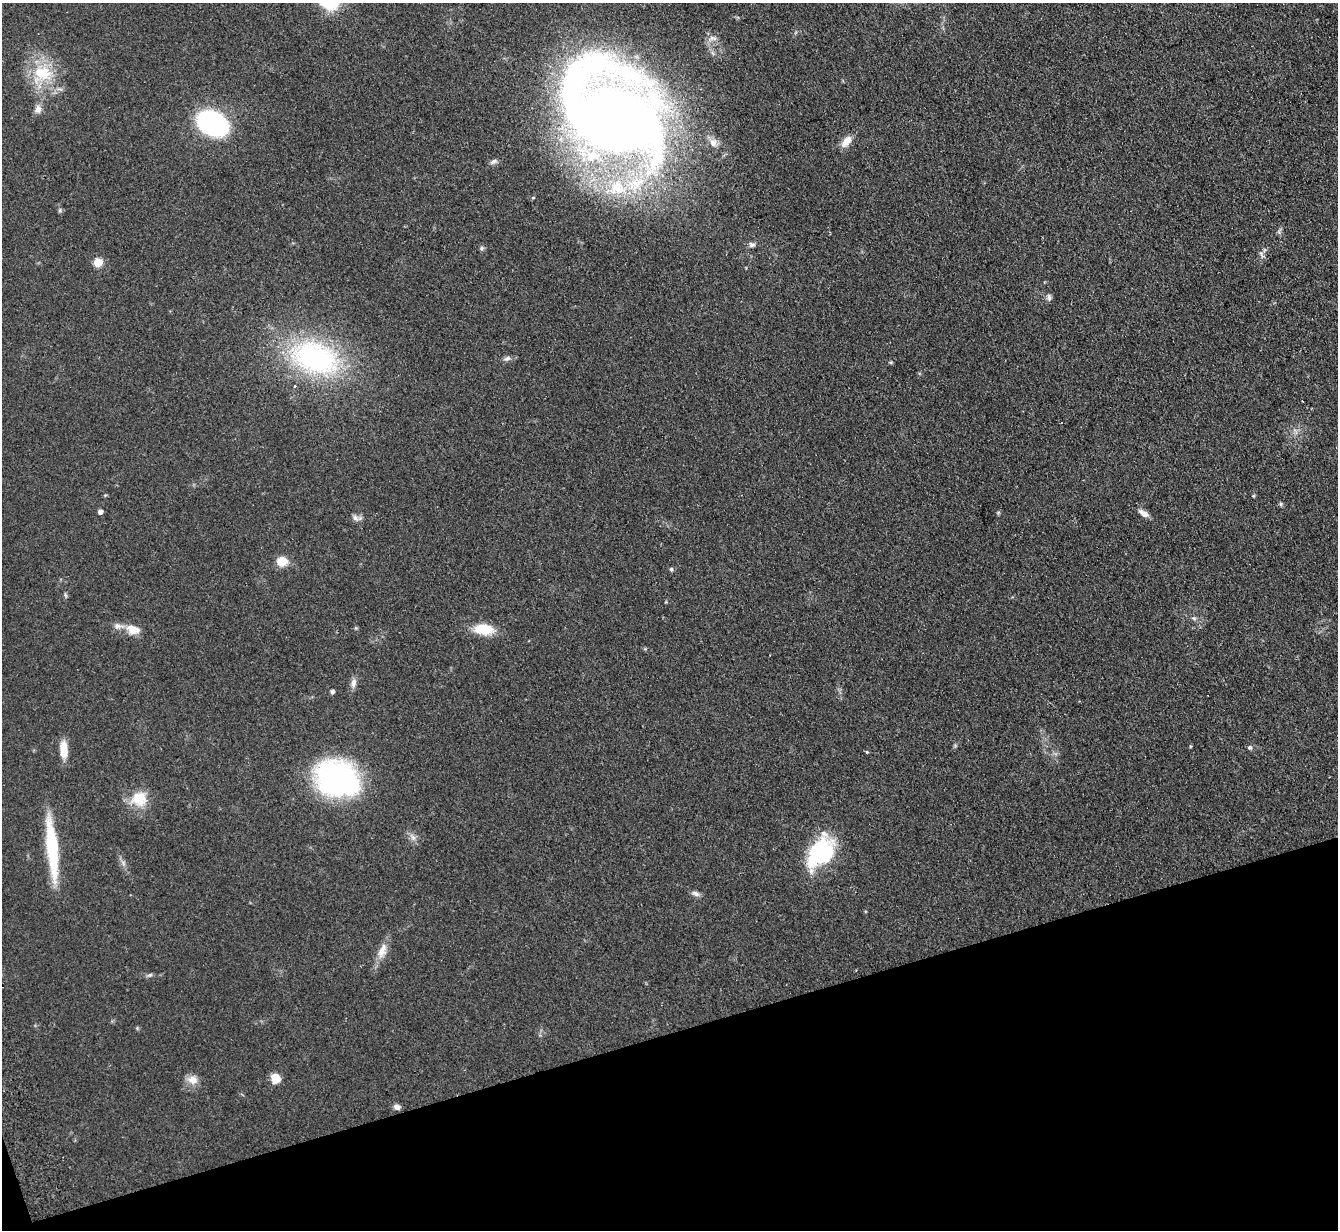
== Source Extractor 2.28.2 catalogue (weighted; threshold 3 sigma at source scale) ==
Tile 14 of 4 x 4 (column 2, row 4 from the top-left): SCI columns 1385-2720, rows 158-1385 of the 5439 x 5351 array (HDU 1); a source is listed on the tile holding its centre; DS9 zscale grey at full resolution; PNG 1340 x 1232 px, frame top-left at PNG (2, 3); no overlay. Shown black and unused: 16% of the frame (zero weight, under 2 of 3 exposures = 3% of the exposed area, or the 3 px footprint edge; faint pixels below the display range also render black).
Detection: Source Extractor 2.28.2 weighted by HDU 2 'WHT'; one run over the whole footprint, this tile lists its part. Background 0.0751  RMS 0.0075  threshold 0.0339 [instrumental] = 3 sigma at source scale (4.5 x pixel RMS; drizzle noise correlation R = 1.50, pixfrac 1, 0.05/0.05 arcsec/px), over >= 5 px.
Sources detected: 50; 1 inside a brighter object's white glare — not listed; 2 inside a brighter listed object's ellipse — not listed separately; the other 47 listed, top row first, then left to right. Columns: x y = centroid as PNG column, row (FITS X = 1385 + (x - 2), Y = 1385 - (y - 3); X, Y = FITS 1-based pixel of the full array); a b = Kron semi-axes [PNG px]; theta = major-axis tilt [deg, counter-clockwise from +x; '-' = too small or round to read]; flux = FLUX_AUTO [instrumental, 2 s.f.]
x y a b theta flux
712 38 15 7 14 4
42 73 27 20 -18 29
38 109 10 8 -88 3.9
612 116 78 57 -40 1500
212 123 25 17 -26 150
846 141 17 9 48 6.8
713 143 11 9 -61 4.7
493 161 10 5 27 2.3
616 186 26 14 41 24
533 198 5 3 - 0.73
60 210 6 4 72 1
752 245 8 6 -10 2.2
481 248 6 4 89 1.2
1261 255 12 3 -55 1.5
98 262 5 5 - 25
1049 297 9 6 -81 2.1
315 357 68 43 -19 130
507 358 8 6 2 2.1
890 362 4 4 - 0.83
1302 401 3 2 - 0.44
1253 496 5 3 - 0.73
1281 504 5 5 - 1.1
100 512 4 4 - 3
1144 513 13 6 -32 4.4
355 518 10 7 -45 2.9
282 561 10 8 7 13
671 569 5 4 - 1.2
1194 618 8 4 -9 1.5
484 629 25 13 -5 17
133 630 18 11 -16 9.5
353 683 12 7 86 3.6
332 691 4 4 - 2
1250 747 6 6 - 1.6
64 749 21 9 -88 10
866 752 3 3 - 1.7
337 778 36 32 -11 170
139 798 23 20 13 17
413 837 8 6 -68 2.9
52 849 66 11 -84 51
820 852 32 21 55 70
123 863 7 4 -71 1.7
695 893 11 6 -28 2.7
382 951 23 9 70 8.5
150 975 7 4 19 1.3
275 1079 10 9 - 9.1
192 1080 13 11 -31 6.6
397 1107 7 6 - 3.2